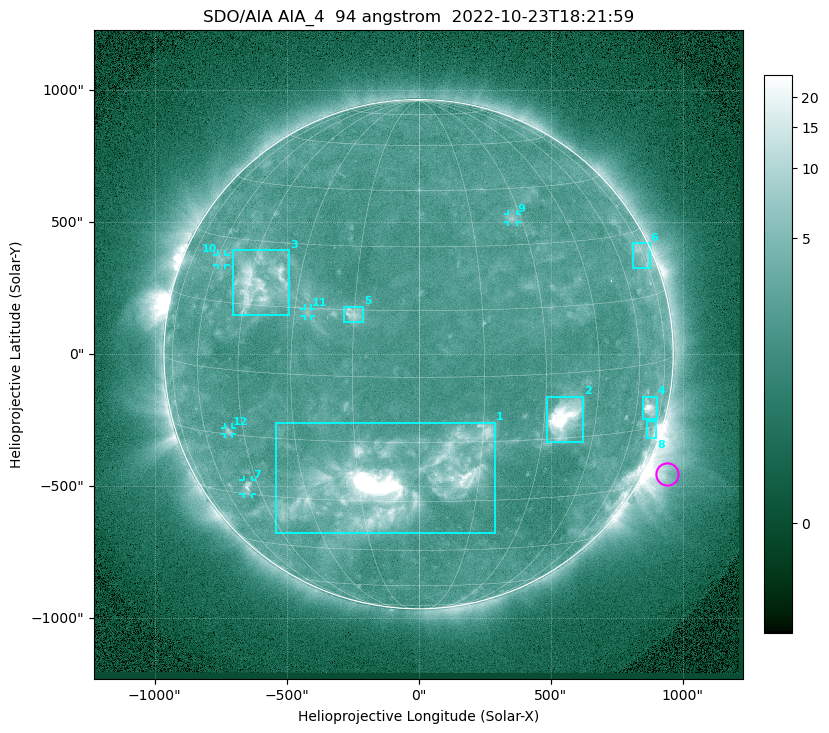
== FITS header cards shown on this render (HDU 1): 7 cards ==
TELESCOP= 'SDO/AIA '           / For AIA: SDO/AIA
INSTRUME= 'AIA_4   '           / For AIA: AIA_ATA1, AIA_ATA2, AIA_ATA3 or AIA_AT
WAVELNTH=                   94 / [angstrom] Wavelength
WAVEUNIT= 'angstrom'           / Wavelength unit: angstrom
DATE-OBS= '2022-10-23T18:21:59.129' / [ISO] Date when observation started; ISO 8
CTYPE1  = 'HPLN-TAN'           / CTYPE1: HPLN
CTYPE2  = 'HPLT-TAN'           / CTYPE2: HPLT

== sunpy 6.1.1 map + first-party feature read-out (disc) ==
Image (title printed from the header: SDO/AIA AIA_4  94 angstrom  2022-10-23T18:21:59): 1024 x 1024 px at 2.4 arcsec/px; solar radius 965 arcsec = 402 px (full disc in frame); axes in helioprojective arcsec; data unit not stated in the header (colour bar unlabelled)
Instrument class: DISC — disc imager (sunpy class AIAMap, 94 A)
Bright regions (active regions / flare kernels): reference = the median radial profile (limb darkening/brightening removed); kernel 9 px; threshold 5 sigma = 2.83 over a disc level ~2.27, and >= 1.15x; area >= 12 px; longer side >= 10 px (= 24 arcsec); searched inside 0.97 R_sun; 12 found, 12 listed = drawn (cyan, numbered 1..; 5 of them under ~33 arcsec drawn as corner ticks so the feature stays visible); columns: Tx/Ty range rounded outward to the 5 arcsec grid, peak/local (2 s.f.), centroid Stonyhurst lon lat
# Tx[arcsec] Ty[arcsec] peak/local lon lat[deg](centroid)
1 -540..290 -680..-260 88 -7 -25
2 485..625 -330..-160 18 +36 -10
3 -705..-490 145..395 6.7 -42 +20
4 850..905 -250..-160 8.5 +67 -10
5 -280..-210 120..180 4.5 -15 +14
6 810..875 325..420 3 +74 +25
7 -665..-630 -530..-475 4.8 -49 -28
8 865..900 -320..-250 4.2 +72 -16
9 335..375 500..530 2.8 +27 +37
10 -760..-730 335..380 2.7 -58 +25
11 -435..-405 145..175 2.7 -27 +14
12 -735..-705 -305..-275 3.2 -50 -14
Off-limb structures (1.02-1.3 R_sun): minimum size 162 px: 6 found; the strongest spans PA ~225..265 deg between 1.02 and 1.3 R_sun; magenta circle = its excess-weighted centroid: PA ~245 deg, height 1.08 R_sun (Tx ~940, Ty ~-455 arcsec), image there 4.7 x the reference